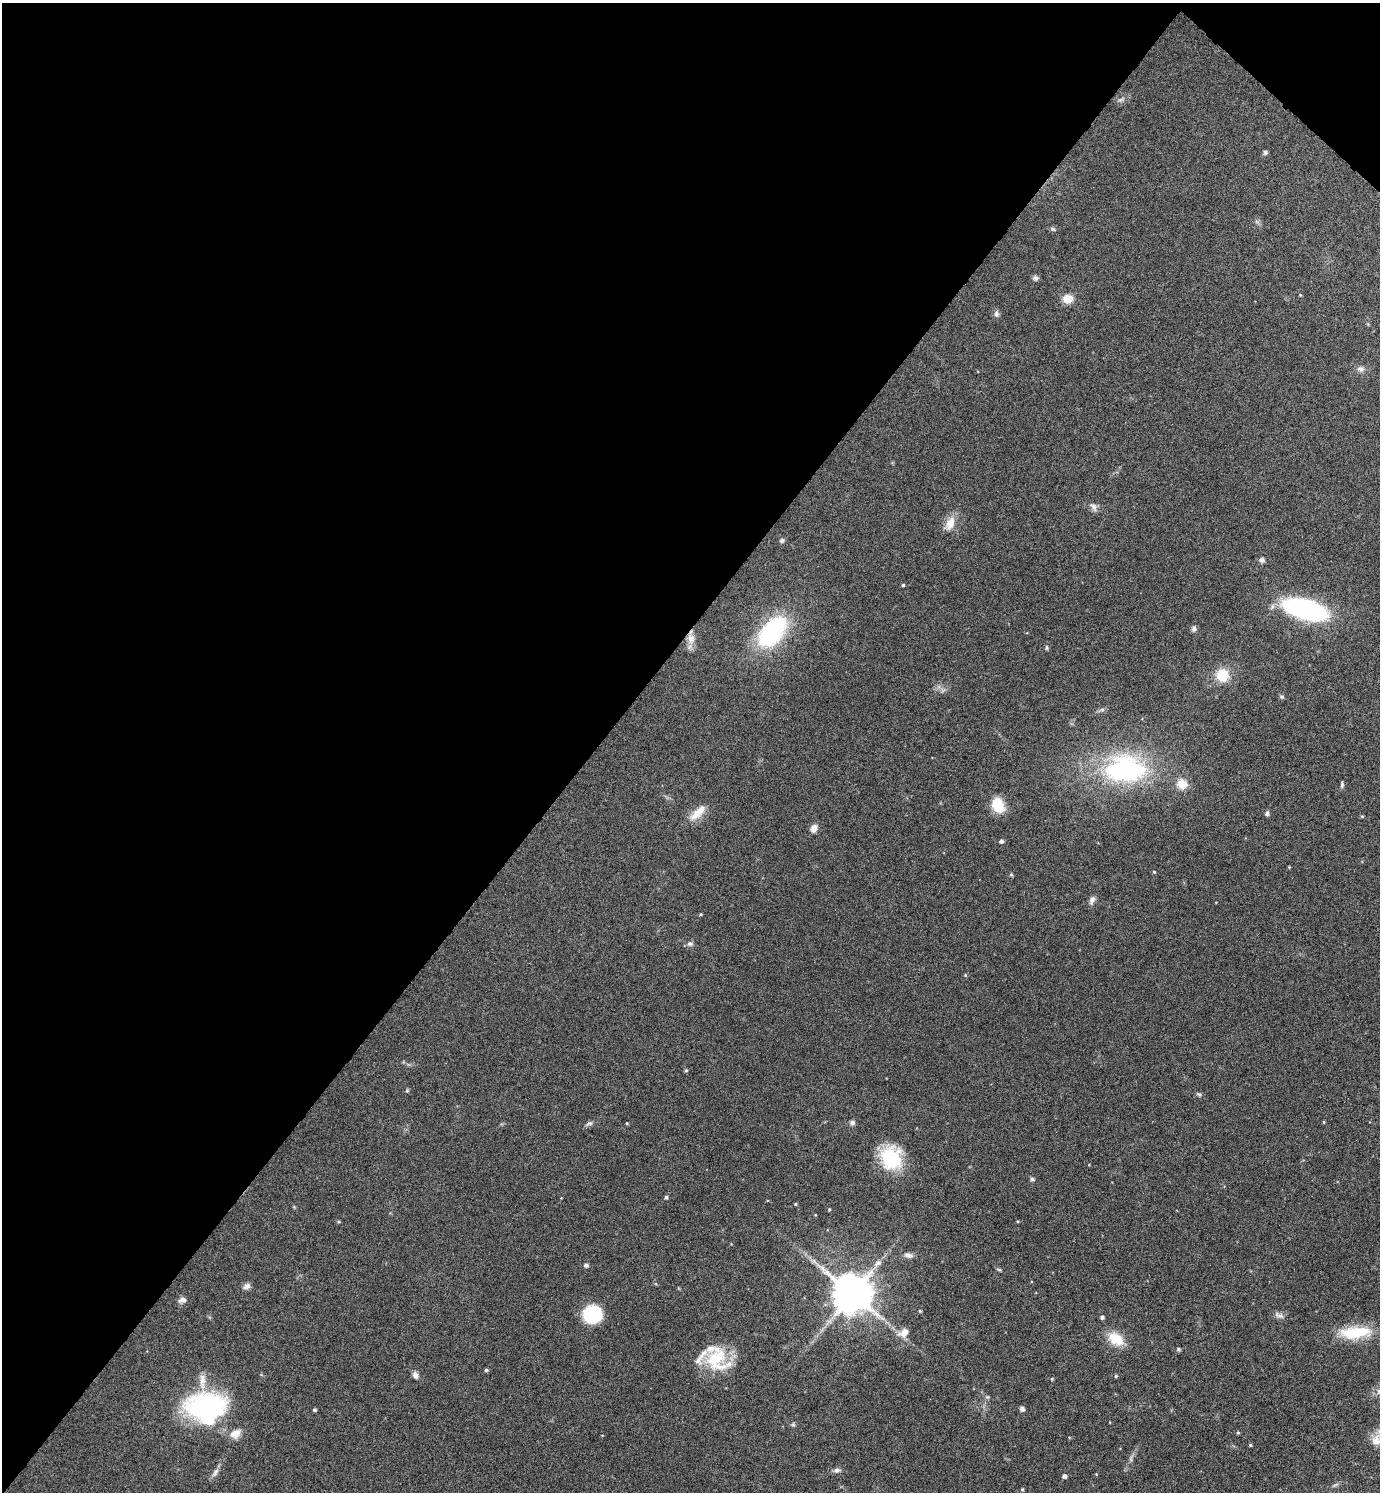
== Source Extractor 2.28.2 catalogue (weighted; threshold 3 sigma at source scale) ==
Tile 2 of 4 x 4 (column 2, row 1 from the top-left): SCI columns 1534-2911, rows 4472-5961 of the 5964 x 5961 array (HDU 1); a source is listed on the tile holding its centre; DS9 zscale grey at full resolution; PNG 1382 x 1494 px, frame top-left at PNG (2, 3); no overlay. Shown black and unused: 44% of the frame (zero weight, under 4 of 8 exposures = <1% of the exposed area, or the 3 px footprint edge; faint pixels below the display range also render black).
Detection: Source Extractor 2.28.2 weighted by HDU 2 'WHT'; one run over the whole footprint, this tile lists its part. Background 0.119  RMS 0.0051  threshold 0.0209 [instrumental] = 3 sigma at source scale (4.09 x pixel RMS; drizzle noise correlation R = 1.36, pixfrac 0.8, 0.05/0.05 arcsec/px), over >= 5 px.
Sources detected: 87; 1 too faint to see at this stretch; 1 inside a brighter object's white glare — not listed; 2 inside a brighter listed object's ellipse — not listed separately; the other 83 listed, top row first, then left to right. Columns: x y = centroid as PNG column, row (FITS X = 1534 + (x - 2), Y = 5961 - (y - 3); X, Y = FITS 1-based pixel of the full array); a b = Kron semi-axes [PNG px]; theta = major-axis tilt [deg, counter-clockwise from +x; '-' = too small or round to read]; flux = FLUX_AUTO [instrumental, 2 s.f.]
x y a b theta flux
1121 99 11 5 29 1.5
1265 152 6 5 - 0.99
1053 229 6 4 -43 0.72
1035 278 7 6 - 1.3
1300 295 4 4 - 0.43
1068 299 14 12 14 4.8
996 314 9 7 -80 1.4
1361 369 10 8 -19 2.1
1094 507 13 7 -61 2.1
950 523 20 10 64 6.3
782 541 6 6 - 1
1262 560 7 7 - 1.4
903 585 4 4 - 0.65
1305 609 33 14 -16 100
1194 629 7 6 - 1.4
772 632 27 16 49 72
691 639 17 10 -79 4.8
1046 647 7 4 85 0.76
1222 675 14 13 - 12
1282 697 6 5 - 0.76
1102 710 7 4 1 1
1125 769 37 23 0 92
1182 784 13 12 - 6.6
1342 785 8 4 88 0.89
998 805 16 11 -63 13
698 813 27 10 43 7.3
1267 814 6 5 - 1.1
1362 816 5 3 - 0.48
814 828 9 7 61 3.2
1001 841 4 4 - 1.3
1289 867 3 3 - 0.46
1154 872 4 4 - 0.55
1011 875 5 4 - 0.65
1092 900 11 6 67 2
701 914 4 3 - 0.53
690 944 9 7 12 1.5
965 975 4 4 - 0.55
686 1070 5 4 - 0.65
407 1091 6 4 1 0.59
1199 1094 7 5 -6 0.87
1324 1122 5 3 - 0.41
589 1123 11 5 23 1.3
627 1123 4 3 - 0.49
852 1123 7 6 - 1.4
891 1158 26 23 -63 29
1089 1165 4 3 - 0.32
1032 1179 5 5 - 1.2
666 1197 4 4 - 0.93
795 1204 4 3 - 0.51
829 1209 4 3 - 0.5
1018 1221 3 3 - 0.45
908 1255 13 7 -9 2.2
586 1265 5 4 - 1.6
999 1269 7 3 -9 0.63
247 1286 10 7 32 2
852 1293 12 11 - 1700
182 1300 11 7 15 2.1
920 1311 4 4 - 0.59
592 1314 14 13 - 38
1279 1315 15 7 -19 2.1
1102 1317 4 4 - 1.2
1355 1332 40 14 4 20
904 1333 13 9 34 4.7
1116 1339 21 14 -33 10
1178 1349 6 5 - 0.72
717 1359 32 28 -52 23
486 1370 5 4 - 0.71
415 1375 8 6 -61 2.1
1116 1376 4 4 - 0.63
1052 1379 4 4 - 0.47
987 1397 5 5 - 0.74
206 1406 53 31 3 66
1022 1409 4 4 - 2.1
315 1410 3 3 - 0.88
793 1424 6 5 - 0.74
1238 1433 4 3 - 0.62
235 1434 17 11 33 4.8
1376 1441 19 13 62 6.4
1250 1445 3 3 - 0.56
837 1470 9 6 11 1.6
215 1472 14 7 58 2.2
1064 1476 4 4 - 1.6
1022 1489 5 4 - 0.59
Overlapping masked pixels (flux is a lower limit): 1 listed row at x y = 691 639
Isophote crosses this tile's border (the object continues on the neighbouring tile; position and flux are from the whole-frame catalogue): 1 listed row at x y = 1376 1441